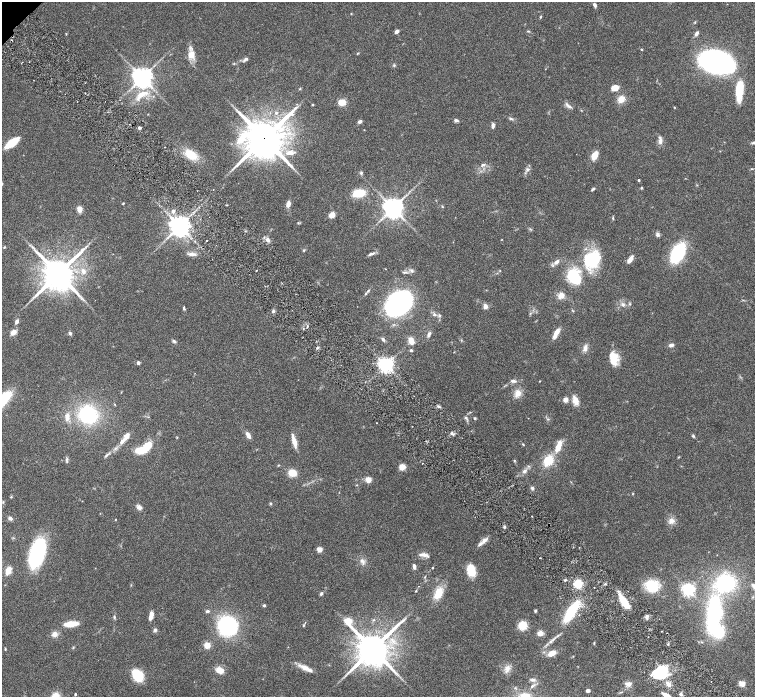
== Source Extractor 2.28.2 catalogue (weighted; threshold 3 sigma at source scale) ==
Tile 6 of 4 x 4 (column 2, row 2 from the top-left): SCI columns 1511-3015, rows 3085-4474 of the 6028 x 6026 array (HDU 1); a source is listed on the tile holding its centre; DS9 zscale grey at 2 x 2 block average (1 PNG px = mean of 2 x 2 image px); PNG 757 x 699 px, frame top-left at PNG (2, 2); no overlay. Shown black and unused: <1% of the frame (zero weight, under 3 of 6 exposures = <1% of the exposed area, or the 3 px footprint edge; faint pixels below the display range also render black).
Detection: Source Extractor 2.28.2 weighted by HDU 2 'WHT'; one run over the whole footprint, this tile lists its part. Background 0.0806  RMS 0.0041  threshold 0.0169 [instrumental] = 3 sigma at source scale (4.09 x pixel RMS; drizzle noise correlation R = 1.36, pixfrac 0.8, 0.05/0.05 arcsec/px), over >= 5 px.
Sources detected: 210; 4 inside a brighter object's white glare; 1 long thin detection or spike segment (spike, bleed or trail) — not listed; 6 inside a brighter listed object's ellipse — not listed separately; the other 199 listed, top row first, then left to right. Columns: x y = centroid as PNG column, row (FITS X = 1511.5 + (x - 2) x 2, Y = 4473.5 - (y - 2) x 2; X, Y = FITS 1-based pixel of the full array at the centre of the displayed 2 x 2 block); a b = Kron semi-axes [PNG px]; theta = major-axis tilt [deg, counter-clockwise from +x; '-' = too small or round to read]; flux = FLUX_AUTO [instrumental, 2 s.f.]
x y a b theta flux
595 5 5 3 - 2.4
351 14 2 2 - 0.44
540 17 4 2 - 0.66
397 31 5 3 - 2.8
528 31 4 3 - 0.84
697 33 6 3 59 2.7
66 34 3 2 - 0.5
12 40 2 2 - 0.49
641 49 2 2 - 0.75
358 53 3 2 - 0.66
191 55 9 9 - 7.8
246 59 6 4 36 2.2
716 62 21 13 -17 370
394 65 4 3 - 1
142 77 5 5 - 710
615 87 7 5 20 7.3
300 89 3 2 - 0.6
739 91 21 7 85 24
85 93 2 2 - 0.44
142 94 20 7 43 14
621 99 9 7 54 7.3
342 102 7 6 - 9
313 105 2 2 - 0.95
569 106 9 4 -36 2.6
276 113 5 4 - 1.7
511 119 6 3 -21 1.5
456 120 5 4 - 2
360 121 4 3 - 2.3
493 125 7 3 -90 2.4
139 128 2 2 - 2.7
264 138 13 12 - 2700
660 140 12 4 -83 3.7
753 142 5 3 - 1.4
12 143 11 4 36 38
290 153 10 7 -7 6.5
191 155 11 7 -35 20
594 155 8 5 63 10
483 165 6 3 30 1.9
528 169 4 4 - 1.8
752 169 4 2 - 0.62
361 173 5 3 - 1.3
639 180 2 2 - 1.4
641 188 3 3 - 0.88
593 189 5 2 - 1.6
359 193 8 5 13 30
123 203 3 2 - 0.64
288 204 6 4 77 5.9
442 206 3 3 - 0.6
393 208 6 5 - 680
79 209 6 5 - 5.6
173 211 5 4 - 2.9
332 215 6 5 - 6.4
613 218 4 2 - 0.82
298 223 3 2 - 0.63
180 226 6 6 - 680
657 234 5 4 - 2.1
502 239 3 2 - 0.33
268 240 5 4 - 3.5
206 241 2 2 - 0.67
4 247 4 3 - 0.82
33 247 3 3 - 0.94
304 250 3 3 - 0.88
678 253 14 8 63 73
192 254 12 4 -5 4.2
371 254 9 3 18 2.3
592 259 23 19 50 44
630 259 9 4 54 4.6
556 262 9 5 36 3.5
83 271 8 5 -56 4
412 271 6 4 -45 1.9
404 272 6 3 1 1.5
58 274 10 9 - 1800
574 276 15 11 -62 42
368 291 4 3 - 1.1
561 295 8 7 - 6
397 302 23 17 56 190
623 304 6 4 59 2.1
629 304 3 3 - 0.85
485 306 5 4 - 4.2
184 308 5 2 - 1.2
273 311 4 3 - 1.9
530 313 3 2 - 0.8
434 314 4 4 - 1.8
440 316 5 2 - 0.97
17 322 6 4 68 2.6
13 332 6 4 47 6
70 333 4 3 - 1.8
556 333 12 4 64 7.9
429 334 6 3 60 2.3
383 339 6 3 -50 1.5
174 341 5 3 - 1.5
411 341 6 5 - 7
671 345 6 4 13 2.6
317 348 4 3 - 1.2
585 348 9 5 83 4.1
411 350 3 3 - 0.98
613 358 14 9 -83 15
138 363 4 4 - 1.7
386 365 4 4 - 390
513 381 9 4 -12 2.3
540 381 3 2 - 0.39
518 393 8 7 - 7
565 400 4 4 - 5.1
575 400 12 7 -68 6.7
115 404 3 2 - 0.58
438 406 4 2 - 1.1
88 414 14 13 - 72
67 417 9 5 88 5.9
466 418 7 3 -46 1.6
475 418 3 3 - 0.99
376 423 2 2 - 0.4
452 433 3 3 - 1.3
248 435 7 4 -58 5
693 436 4 3 - 1
122 441 18 5 47 6.8
294 441 15 4 -75 8
523 444 3 2 - 0.73
558 446 14 6 69 11
140 450 10 5 9 19
106 455 7 3 45 1.6
679 457 3 2 - 0.55
514 461 3 3 - 0.69
548 461 8 6 52 26
67 462 3 3 - 0.85
423 463 2 2 - 0.42
278 465 3 2 - 0.6
402 467 5 4 - 9.3
524 471 7 5 42 2.9
292 473 6 5 - 15
368 480 5 4 - 7.3
356 485 3 2 - 0.47
532 488 4 4 - 1.6
632 494 3 2 - 0.53
11 497 3 2 - 0.65
3 502 3 2 - 0.66
270 503 3 3 - 0.99
139 507 7 5 -34 3.1
532 516 2 2 - 1.4
10 518 5 4 - 2.5
115 519 2 2 - 0.44
671 521 8 7 - 5.1
504 527 4 2 - 1
484 540 10 5 44 4.8
319 549 4 4 - 5.5
37 553 26 12 72 89
423 555 13 4 -1 4.2
540 558 2 2 - 0.81
362 561 7 5 -58 2.9
414 566 6 3 -84 2.7
432 568 2 2 - 0.68
471 570 12 8 -78 17
8 571 10 5 66 7.2
425 577 3 2 - 0.59
725 583 23 20 28 67
578 584 7 7 - 19
652 586 10 8 -39 36
688 589 4 4 - 230
416 591 3 2 - 0.71
438 593 13 7 62 17
321 594 4 3 - 1.7
625 603 13 5 -56 25
264 605 4 3 - 1.2
207 611 4 3 - 1.8
535 611 3 3 - 1.2
571 612 18 6 57 50
713 614 32 11 83 110
151 615 9 4 79 5.2
647 616 4 3 - 1.4
114 617 5 3 - 1.2
71 624 9 4 5 25
303 625 4 2 - 0.86
522 625 6 6 - 18
227 626 10 10 - 140
155 630 5 4 - 1.8
661 631 2 2 - 0.6
540 633 5 4 - 7
55 634 7 6 - 4.7
553 639 9 3 40 2.7
594 643 4 2 - 0.65
207 645 5 5 - 9.6
5 649 4 2 - 0.66
373 649 12 10 -51 2000
552 653 7 4 24 9.9
573 656 3 2 - 0.45
305 668 14 6 -26 7.5
507 668 10 6 71 4.6
219 670 8 6 -24 8.6
660 672 16 13 40 42
138 675 9 7 -52 38
533 680 6 4 -9 2.5
628 684 9 5 -14 3.8
668 684 6 5 - 4.4
742 684 3 3 - 23
532 686 5 3 - 1.6
588 691 4 3 - 2.3
75 694 3 2 - 0.97
681 694 4 4 - 1.6
667 695 8 3 -28 8.1
524 696 13 9 7 11
Overlapping masked pixels (flux is a lower limit): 1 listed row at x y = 264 138
Isophote crosses this tile's border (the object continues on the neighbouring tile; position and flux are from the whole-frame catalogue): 3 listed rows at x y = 753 142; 667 695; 524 696
Diffuse or blended objects may show on this block-average render without a row.